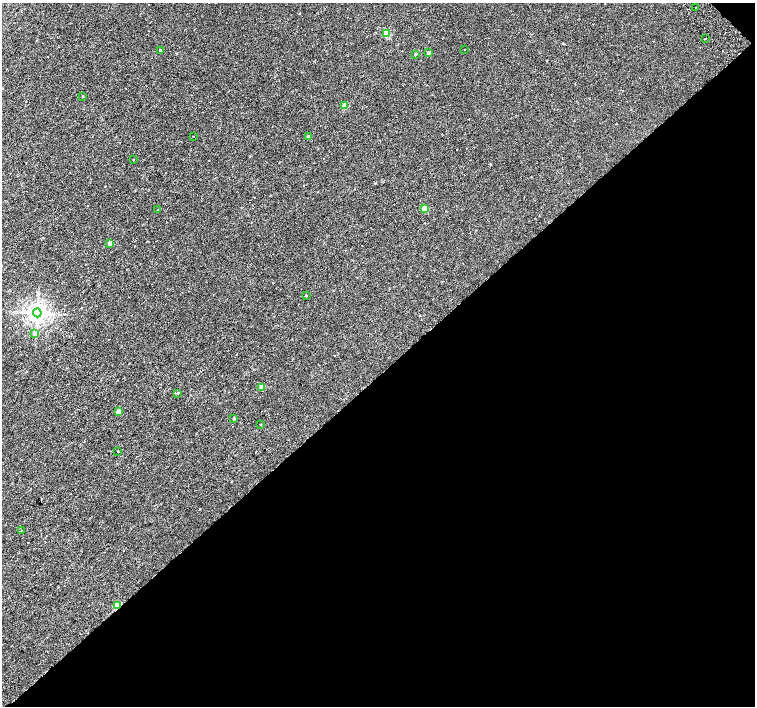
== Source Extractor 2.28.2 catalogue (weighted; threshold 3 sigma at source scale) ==
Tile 12 of 4 x 4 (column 4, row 3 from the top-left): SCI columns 4568-6073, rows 1672-3079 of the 6118 x 6093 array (HDU 1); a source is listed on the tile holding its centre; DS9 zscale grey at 2 x 2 block average (1 PNG px = mean of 2 x 2 image px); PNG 757 x 708 px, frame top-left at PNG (2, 3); each listed source drawn as its Kron ellipse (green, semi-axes under 4 px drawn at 4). Shown black and unused: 47% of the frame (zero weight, under 2 of 3 exposures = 3% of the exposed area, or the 3 px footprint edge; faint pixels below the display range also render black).
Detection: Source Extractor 2.28.2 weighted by HDU 2 'WHT'; one run over the whole footprint, this tile lists its part. Background 0.00767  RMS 0.0027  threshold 0.0123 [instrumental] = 3 sigma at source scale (4.5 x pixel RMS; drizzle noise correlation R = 1.50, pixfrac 1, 0.0396/0.0396 arcsec/px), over >= 5 px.
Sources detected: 30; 4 cosmic-ray / hot-pixel residue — neither listed nor drawn; the other 26 listed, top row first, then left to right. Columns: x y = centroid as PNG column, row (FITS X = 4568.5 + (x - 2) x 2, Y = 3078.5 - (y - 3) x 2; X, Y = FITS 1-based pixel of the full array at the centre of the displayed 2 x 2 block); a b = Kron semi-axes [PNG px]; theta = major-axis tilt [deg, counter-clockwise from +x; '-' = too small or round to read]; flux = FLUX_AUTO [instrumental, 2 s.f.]
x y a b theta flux
695 8 2 2 - 1.1
386 34 3 3 - 16
705 39 2 2 - 2.5
464 49 2 2 - 0.2
160 50 2 2 - 1.2
429 52 2 2 - 1.9
415 54 2 2 - 0.84
83 96 3 2 - 0.35
344 106 3 2 - 9.6
193 136 2 2 - 0.33
308 136 2 2 - 1.2
133 160 2 2 - 0.76
424 208 3 2 - 7.1
158 210 3 2 - 0.61
110 244 2 2 - 5.3
306 296 2 2 - 0.4
37 313 4 4 - 350
34 333 3 3 - 1.6
262 387 3 2 - 8.5
177 393 3 2 - 3.6
118 411 3 2 - 3.8
234 418 3 2 - 0.6
260 425 2 2 - 0.63
118 452 2 2 - 0.51
21 531 2 2 - 0.74
118 605 3 2 - 24
Overlapping masked pixels (flux is a lower limit): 1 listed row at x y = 118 605
Diffuse or blended objects may show on this block-average render without a row.